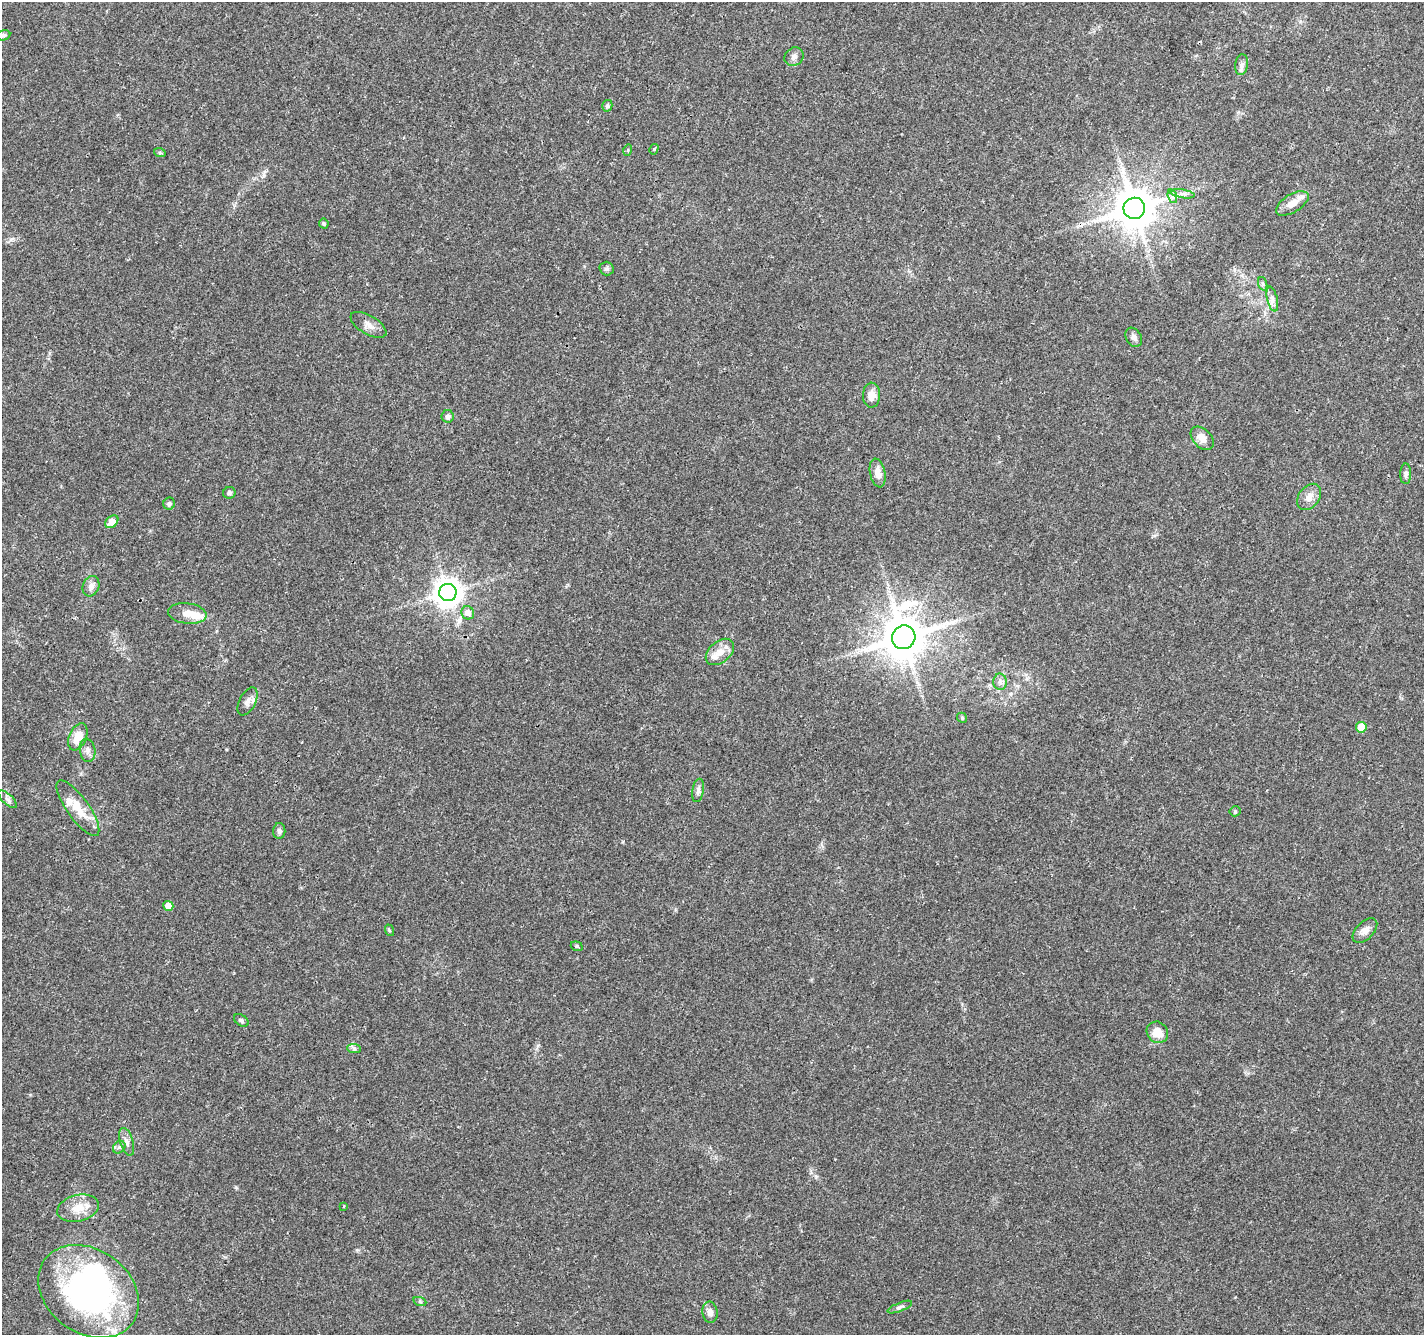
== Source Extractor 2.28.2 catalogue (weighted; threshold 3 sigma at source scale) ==
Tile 10 of 4 x 4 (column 2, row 3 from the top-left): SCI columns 1429-2850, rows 1542-2874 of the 5705 x 5813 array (HDU 1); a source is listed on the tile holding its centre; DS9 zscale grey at full resolution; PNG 1426 x 1337 px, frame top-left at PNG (2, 2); each listed source drawn as its Kron ellipse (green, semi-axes under 4 px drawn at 4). Shown black and unused: <1% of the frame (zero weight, under 3 of 4 exposures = <1% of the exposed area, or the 3 px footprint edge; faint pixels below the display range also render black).
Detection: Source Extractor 2.28.2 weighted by HDU 2 'WHT'; one run over the whole footprint, this tile lists its part. Background 0.0473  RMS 0.0039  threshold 0.0175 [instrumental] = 3 sigma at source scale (4.5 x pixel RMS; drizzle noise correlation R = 1.50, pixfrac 1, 0.0396/0.0396 arcsec/px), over >= 5 px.
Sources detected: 62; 1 inside a brighter object's white glare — neither listed nor drawn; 3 inside a brighter listed object's ellipse — not listed separately; the other 58 listed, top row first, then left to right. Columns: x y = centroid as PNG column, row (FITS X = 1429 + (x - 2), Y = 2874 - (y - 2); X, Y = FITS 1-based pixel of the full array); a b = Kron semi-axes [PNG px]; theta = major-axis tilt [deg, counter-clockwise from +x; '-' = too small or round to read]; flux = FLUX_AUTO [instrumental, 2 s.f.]
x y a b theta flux
3 35 7 5 11 0.87
794 57 10 8 38 1.6
1241 65 10 6 82 1.5
607 106 6 5 - 0.82
654 149 5 3 - 0.68
628 150 5 3 - 0.43
160 153 6 4 -18 0.46
1183 194 12 4 -10 1.4
1172 196 7 4 -72 0.89
1292 203 18 9 31 4.7
1134 208 11 10 - 1400
324 224 5 4 - 0.75
607 269 7 7 - 1
1263 284 7 4 -71 0.7
1272 299 12 5 -77 1.7
368 325 20 9 -31 2.8
1134 337 10 7 -59 1.6
872 395 12 8 89 3.2
448 416 6 6 - 1.4
1202 438 14 9 -45 3.8
878 473 14 7 -77 3.5
1406 474 10 5 90 1.1
229 493 6 6 - 1.2
1309 497 14 10 53 3.3
169 504 6 5 - 0.91
112 522 7 5 43 4.8
91 586 10 8 70 1.9
448 592 9 8 - 510
187 613 19 10 -7 4.6
468 613 7 6 - 3
904 637 12 11 - 1600
720 652 16 10 41 4.4
1000 682 8 6 -89 1.5
248 701 15 8 62 2.5
962 718 5 4 - 0.53
1361 727 5 5 - 6.7
78 737 14 8 66 6.2
87 750 12 7 -80 2
698 790 12 5 80 1.3
7 799 12 5 -42 1.3
78 808 33 11 -54 8.3
1235 811 5 5 - 0.54
279 831 8 6 88 1.2
168 906 5 5 - 4.1
389 930 6 3 -72 0.46
1365 931 15 8 45 2.7
577 946 6 4 -19 0.55
241 1020 8 5 -33 0.87
1157 1032 11 10 - 5.2
354 1048 7 4 -2 0.81
127 1142 14 6 -73 2.1
119 1147 7 5 44 1
344 1206 4 2 - 0.31
78 1208 21 13 14 6.3
89 1291 54 42 -36 120
420 1302 7 4 -19 0.66
900 1307 13 4 22 1.1
710 1312 10 7 -82 2.2
Isophote crosses this tile's border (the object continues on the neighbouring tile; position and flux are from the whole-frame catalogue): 1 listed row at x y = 3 35
Unlisted compact peaks at least as high as the median listed source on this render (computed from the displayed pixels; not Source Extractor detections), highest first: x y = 538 1045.